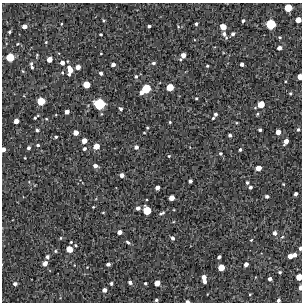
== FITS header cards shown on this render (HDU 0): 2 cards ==
NAXIS1  =                  300 / Width of image
NAXIS2  =                  300 / Height of image

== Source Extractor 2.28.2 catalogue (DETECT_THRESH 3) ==
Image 300 x 300 px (HDU 0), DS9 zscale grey, 1 PNG px = 1 image px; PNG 304 x 304 px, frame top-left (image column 1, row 300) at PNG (2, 3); no overlay
Background 2380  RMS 240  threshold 723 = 3 sigma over >= 5 px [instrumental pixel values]
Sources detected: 121; all 121 listed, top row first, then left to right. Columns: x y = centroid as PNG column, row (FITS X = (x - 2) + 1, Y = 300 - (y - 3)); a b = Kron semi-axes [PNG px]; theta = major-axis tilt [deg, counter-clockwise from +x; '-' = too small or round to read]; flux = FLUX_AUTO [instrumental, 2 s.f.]
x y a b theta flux
288 8 6 5 - 270000
104 20 4 3 - 17000
298 20 5 4 - 150000
243 21 4 3 - 29000
61 24 3 2 - 11000
196 24 3 3 - 35000
271 24 7 7 - 500000
24 26 4 4 - 81000
149 26 3 3 - 28000
178 26 5 4 - 16000
223 27 5 4 - 150000
9 32 3 3 - 25000
101 34 3 2 - 18000
224 34 6 6 - 67000
233 34 5 4 - 41000
280 37 5 4 - 22000
46 42 4 3 - 13000
279 48 5 4 - 65000
101 53 3 2 - 10000
183 55 5 4 - 100000
10 57 6 6 - 330000
49 59 4 4 - 120000
31 63 5 4 - 24000
62 63 4 4 - 67000
153 63 4 3 - 32000
113 64 4 3 - 54000
242 64 4 4 - 55000
207 66 3 3 - 17000
32 67 4 3 - 22000
78 67 4 4 - 90000
70 70 9 5 -88 170000
101 73 4 3 - 37000
136 76 5 5 - 33000
300 77 4 4 - 120000
86 85 5 5 - 210000
170 87 5 5 - 230000
146 88 7 6 - 400000
141 93 4 3 - 52000
290 93 4 3 - 19000
196 98 3 3 - 15000
41 101 6 6 - 290000
99 104 8 7 - 670000
261 104 6 5 - 210000
120 109 4 3 - 38000
67 112 4 4 - 74000
215 114 4 3 - 33000
36 117 7 2 37 27000
213 118 3 3 - 19000
16 121 4 4 - 93000
170 122 3 3 - 15000
147 128 3 2 - 15000
298 129 4 4 - 27000
37 130 3 3 - 30000
260 130 4 3 - 29000
278 132 4 4 - 100000
76 133 4 4 - 100000
230 135 3 3 - 37000
56 137 3 2 - 21000
84 141 4 4 - 110000
286 141 6 4 58 96000
38 145 3 3 - 22000
96 146 5 5 - 140000
136 147 4 4 - 46000
29 148 3 3 - 35000
3 149 4 3 - 77000
84 149 4 3 - 29000
240 150 3 3 - 28000
220 153 5 5 - 22000
169 156 3 3 - 13000
95 166 5 4 - 54000
258 168 5 4 - 130000
122 175 4 4 - 72000
190 181 4 3 - 42000
247 183 4 3 - 26000
250 187 4 3 - 36000
157 188 4 4 - 70000
296 194 4 3 - 39000
267 196 4 3 - 38000
172 198 5 4 - 120000
93 207 3 2 - 11000
138 208 4 4 - 56000
147 210 6 6 - 320000
103 212 3 2 - 12000
162 213 8 4 25 31000
119 232 4 4 - 80000
275 233 5 4 - 52000
282 237 6 3 43 20000
61 238 4 3 - 15000
173 238 4 4 - 40000
251 240 5 3 - 15000
71 242 3 3 - 16000
128 242 5 4 - 30000
75 245 3 3 - 18000
300 248 4 3 - 38000
69 249 5 5 - 180000
55 251 5 4 - 22000
295 255 4 4 - 53000
290 256 5 4 - 110000
47 257 5 4 - 39000
219 257 4 3 - 35000
45 263 5 4 - 95000
108 264 4 3 - 45000
246 264 4 4 - 70000
87 267 3 3 - 7700
221 267 5 5 - 200000
280 272 4 4 - 23000
204 277 5 4 - 93000
299 277 5 5 - 170000
270 279 4 4 - 50000
205 281 4 3 - 49000
130 282 4 4 - 49000
111 283 3 3 - 30000
145 283 3 2 - 20000
157 283 5 5 - 140000
15 284 4 3 - 48000
300 287 4 3 - 62000
104 290 4 4 - 61000
250 294 3 2 - 15000
156 300 3 3 - 27000
278 300 4 3 - 36000
187 301 4 3 - 38000
At the frame edge (FLAGS 8, measured only in part): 8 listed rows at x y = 298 20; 300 77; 3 149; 300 248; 299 277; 300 287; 278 300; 187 301